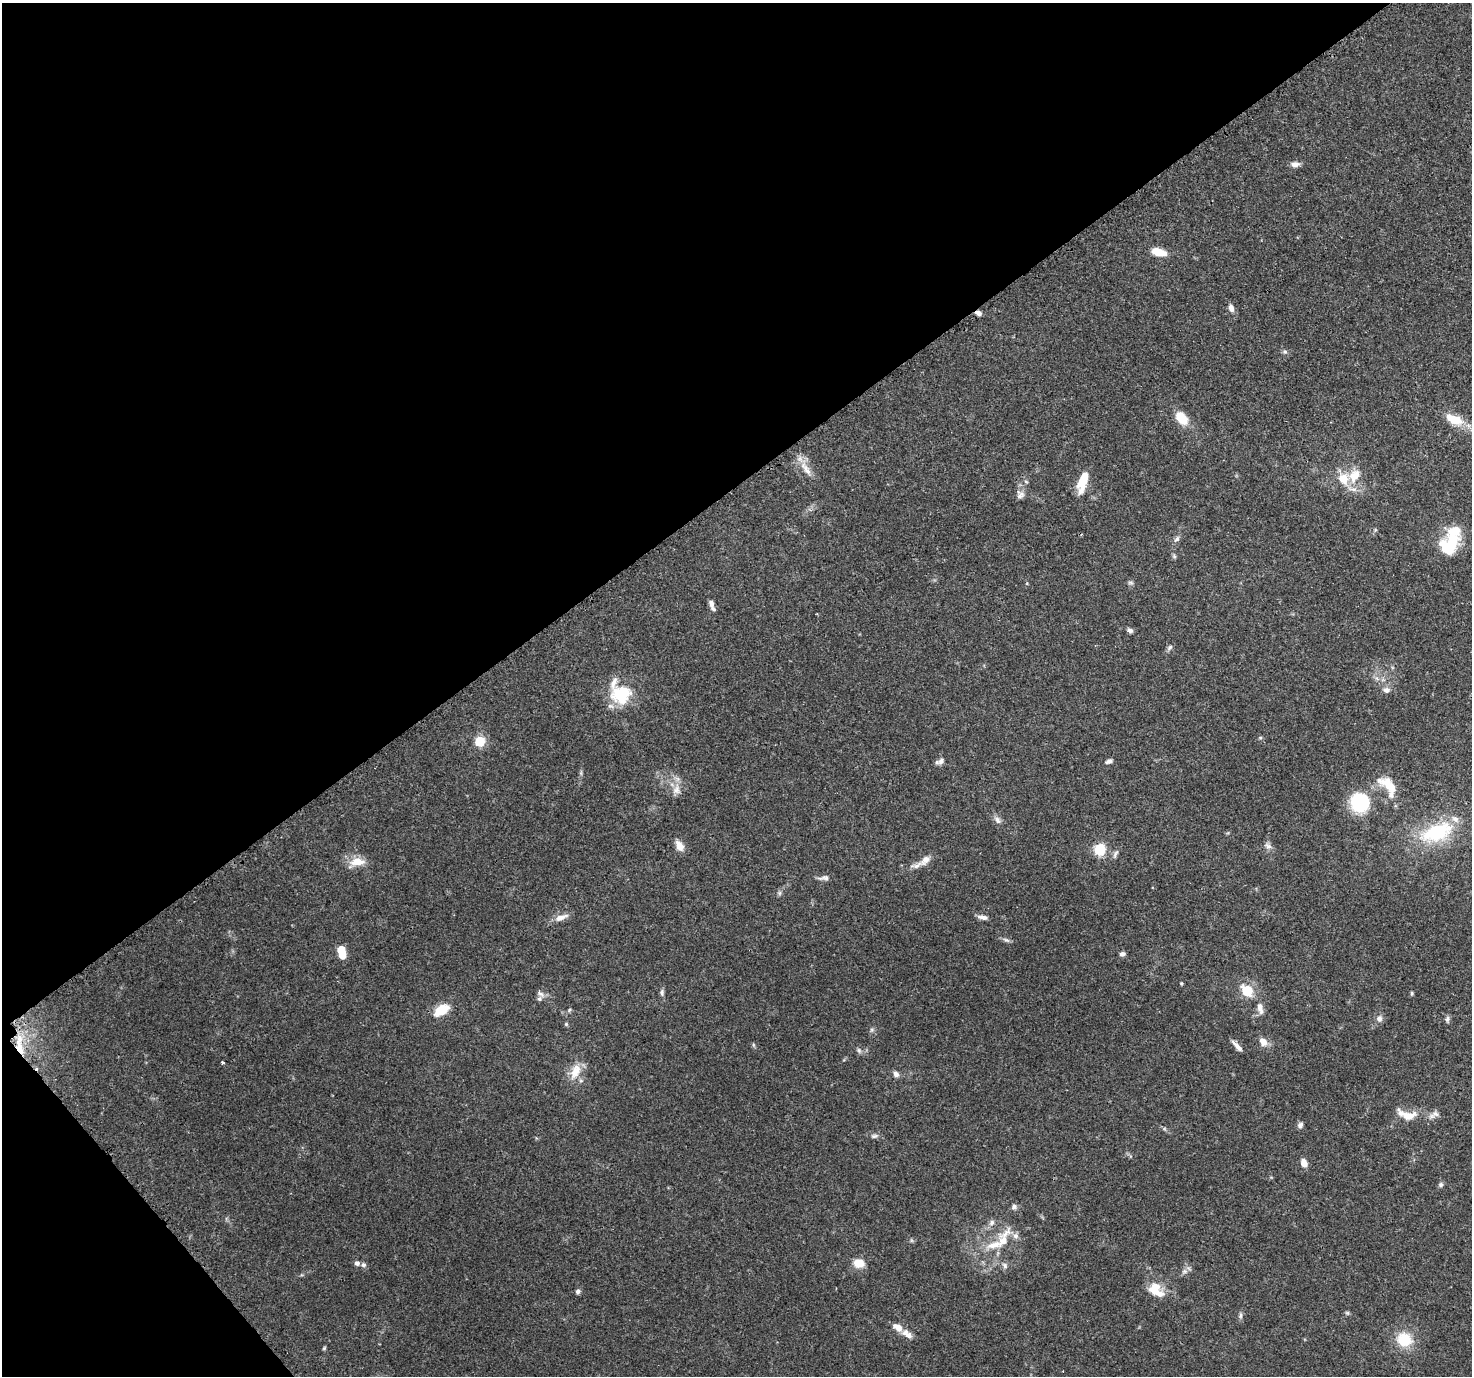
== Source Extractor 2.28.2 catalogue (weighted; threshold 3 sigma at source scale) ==
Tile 5 of 4 x 4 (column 1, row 2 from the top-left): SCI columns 118-1587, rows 3004-4377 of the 6116 x 6065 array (HDU 1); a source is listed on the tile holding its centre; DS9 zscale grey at full resolution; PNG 1474 x 1378 px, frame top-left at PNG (2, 3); no overlay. Shown black and unused: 38% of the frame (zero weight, under 3 of 4 exposures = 9% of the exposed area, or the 3 px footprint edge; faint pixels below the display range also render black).
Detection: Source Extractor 2.28.2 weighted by HDU 2 'WHT'; one run over the whole footprint, this tile lists its part. Background 0.151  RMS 0.0043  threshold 0.0194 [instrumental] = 3 sigma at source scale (4.5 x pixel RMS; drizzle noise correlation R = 1.50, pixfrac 1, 0.0396/0.0396 arcsec/px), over >= 5 px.
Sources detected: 90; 3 inside a brighter object's white glare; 1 cosmic-ray / hot-pixel residue — not listed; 12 inside a brighter listed object's ellipse — not listed separately; the other 74 listed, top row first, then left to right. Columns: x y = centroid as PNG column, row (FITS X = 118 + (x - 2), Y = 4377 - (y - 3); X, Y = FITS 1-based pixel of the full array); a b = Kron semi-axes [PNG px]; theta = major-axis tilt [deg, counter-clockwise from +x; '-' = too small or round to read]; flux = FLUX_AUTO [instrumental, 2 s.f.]
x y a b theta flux
1295 164 11 7 -1 2
1159 252 14 7 -13 7.7
1231 308 11 7 -71 2
1285 352 6 4 -19 0.72
1182 418 14 8 -48 10
1454 419 25 11 -23 8.4
806 469 24 7 -53 4.2
1354 476 20 13 54 7.6
1083 481 23 8 73 9.7
1020 495 11 7 35 1.9
1177 539 9 6 54 1.2
1452 543 24 15 75 12
1174 556 6 4 -72 0.61
711 603 8 5 -79 1.8
1130 630 7 5 -37 1.3
1170 647 9 4 46 0.99
614 682 20 7 72 3.5
1387 690 10 6 -2 1.7
621 695 13 12 - 24
480 741 6 5 - 24
941 761 10 6 35 1.7
1109 761 8 5 20 1.2
1390 786 30 12 -39 9.2
676 790 12 10 -88 3.2
1359 802 18 17 - 27
997 820 11 6 -62 1.7
1437 832 46 23 21 29
679 846 12 7 -62 4
1268 846 10 6 -30 1.5
1100 849 6 6 - 36
1115 854 12 5 63 1.3
925 860 15 9 50 2.9
357 862 16 8 2 6.5
825 878 10 6 -5 1.5
779 893 7 4 90 0.77
983 917 13 5 -11 1.8
561 918 18 7 19 3.4
341 950 5 5 - 10
1122 954 7 5 16 1.3
1247 991 6 6 - 19
662 993 9 5 -90 1
1412 993 6 4 -90 0.5
540 994 10 6 -31 1.5
1260 1008 16 7 -77 2.8
441 1010 19 10 34 8.5
1379 1019 8 7 - 1.9
1447 1019 9 5 88 1.1
566 1024 5 5 - 0.53
20 1039 15 9 88 6
1263 1042 12 8 -47 3.2
1237 1046 16 4 -46 2.2
859 1050 8 5 -69 0.95
222 1063 3 3 - 1
575 1071 20 12 71 6.7
896 1074 8 6 -54 1.7
1436 1114 10 7 -24 1.7
1409 1116 24 14 -5 7.4
1300 1125 8 6 54 1.3
874 1136 9 5 15 1.1
1304 1163 8 6 -69 3.3
1441 1185 6 6 - 0.93
992 1223 9 7 56 1.5
1003 1241 41 13 68 12
357 1263 6 6 - 1.5
859 1263 11 9 -12 5.8
363 1265 7 5 -21 0.94
1005 1265 9 6 -53 1.4
1154 1288 19 12 37 6.2
578 1291 6 6 - 1
1241 1315 9 4 89 0.97
898 1327 12 7 -36 3.6
909 1336 12 8 -37 2
1404 1340 16 15 - 12
324 1348 6 3 46 0.47